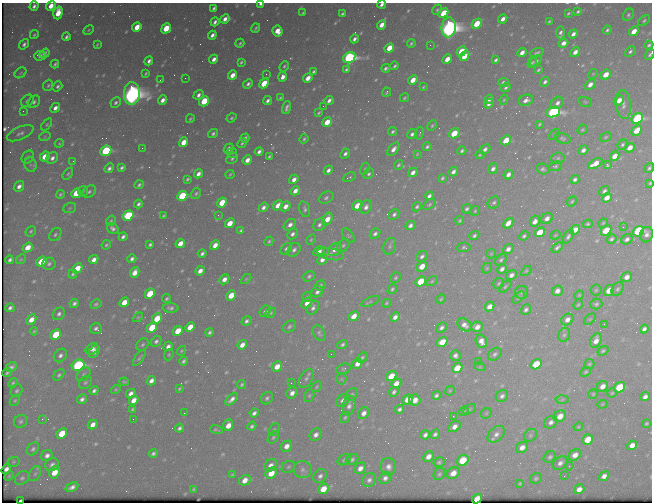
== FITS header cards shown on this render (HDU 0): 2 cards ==
NAXIS1  =                  650 / Width of table row in bytes
NAXIS2  =                  500 / Number of rows in table

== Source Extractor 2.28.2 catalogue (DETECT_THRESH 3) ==
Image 650 x 500 px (HDU 0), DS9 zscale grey, 1 PNG px = 1 image px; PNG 654 x 504 px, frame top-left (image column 1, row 500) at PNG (2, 3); each listed source drawn as its Kron ellipse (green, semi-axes under 4 px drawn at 4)
Background 465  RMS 2.4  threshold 7.3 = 3 sigma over >= 5 px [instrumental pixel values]
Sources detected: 601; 1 with non-positive FLUX_AUTO (blend fragments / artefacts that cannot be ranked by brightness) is neither listed nor drawn; of the other 600, the 500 brightest by FLUX_AUTO listed and drawn (100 fainter detections omitted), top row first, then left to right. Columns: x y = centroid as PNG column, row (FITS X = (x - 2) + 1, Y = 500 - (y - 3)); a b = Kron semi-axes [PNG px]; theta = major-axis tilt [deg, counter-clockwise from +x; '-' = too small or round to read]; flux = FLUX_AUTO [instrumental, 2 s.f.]
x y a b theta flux
261 4 4 3 - 690
382 4 4 3 - 610
34 6 5 3 - 520
51 6 5 4 - 2100
214 8 4 3 - 370
437 10 5 3 - 240
578 11 4 3 - 280
58 13 6 4 73 3700
303 13 4 2 - 220
443 13 5 4 - 5100
568 13 4 2 - 210
342 14 4 3 - 310
628 15 6 5 - 350
225 19 5 3 - 980
503 19 5 3 - 1100
644 20 7 4 40 310
549 21 3 2 - 190
215 22 4 3 - 530
477 24 5 4 - 5200
382 25 5 4 - 1900
137 27 5 4 - 2900
449 27 10 7 83 130000
166 28 5 4 - 6400
256 28 5 3 - 270
89 30 5 4 - 210
607 30 4 3 - 330
277 31 5 5 - 2300
634 31 5 4 - 2200
561 33 6 3 89 520
573 34 5 4 - 810
34 35 5 3 - 230
212 35 4 3 - 700
66 37 4 3 - 410
354 39 4 3 - 560
240 43 5 3 - 220
411 43 4 4 - 270
563 43 5 4 - 950
24 44 6 4 50 480
97 45 4 2 - 200
430 45 2 2 - 310
649 45 4 3 - 320
389 48 5 4 - 3300
461 51 5 4 - 4100
630 51 6 4 43 420
575 52 5 4 - 1100
44 53 5 4 - 670
522 53 5 4 - 1100
537 53 7 3 21 320
650 54 6 4 60 340
40 56 6 4 3 500
464 56 5 4 - 3100
349 58 6 5 - 44000
214 59 5 3 - 910
447 59 5 4 - 2000
496 60 4 3 - 360
149 61 4 3 - 560
536 61 7 4 43 410
241 62 4 3 - 260
532 62 6 4 57 320
55 64 4 3 - 300
284 66 5 3 - 270
395 66 4 3 - 290
386 68 5 3 - 440
346 69 4 3 - 290
538 70 4 3 - 250
313 72 4 3 - 330
21 73 6 4 39 230
146 73 4 3 - 220
266 74 2 2 - 290
593 74 5 4 - 180
232 75 5 4 - 1600
606 75 5 4 - 2400
283 77 5 4 - 1100
185 78 2 2 - 210
308 78 5 4 - 1600
160 80 3 2 - 190
413 80 5 4 - 2200
545 82 5 4 - 440
264 83 5 4 - 6900
504 83 5 3 - 370
248 84 5 3 - 470
590 84 6 4 41 1200
48 85 6 5 - 300
57 86 5 4 - 380
423 87 4 3 - 200
506 87 5 3 - 360
387 92 4 2 - 230
132 93 11 8 87 150000
199 95 5 3 - 680
280 98 3 3 - 200
404 98 5 3 - 240
489 99 5 3 - 580
163 100 5 3 - 960
329 100 4 3 - 600
504 100 5 4 - 200
526 100 7 5 24 900
619 100 6 4 44 1600
27 101 7 5 43 510
204 101 5 4 - 7300
268 101 4 3 - 520
34 102 7 5 47 490
585 102 7 5 -20 230
116 103 5 4 - 390
557 103 7 5 46 710
489 104 5 3 - 650
623 104 14 7 -84 1000
323 106 2 2 - 190
55 108 5 4 - 980
286 108 7 3 74 460
23 111 3 3 - 200
553 112 7 5 22 42000
319 113 4 2 - 210
231 118 5 4 - 260
637 118 6 5 - 25000
190 119 4 3 - 240
327 122 5 4 - 3200
539 124 4 2 - 220
47 125 7 4 54 270
432 126 5 3 - 230
582 130 5 4 - 230
637 130 6 4 45 3900
393 132 5 3 - 310
20 133 14 6 23 820
213 133 5 4 - 390
420 133 6 3 79 180
454 133 6 4 30 5100
412 134 5 4 - 510
554 134 6 3 36 190
45 136 6 4 20 190
606 137 6 4 28 240
245 138 5 3 - 420
562 138 8 5 -18 340
304 139 5 3 - 270
506 140 5 4 - 4000
183 142 5 4 - 2500
59 143 4 4 - 190
242 143 5 3 - 240
622 145 5 4 - 320
427 147 4 3 - 320
142 148 2 2 - 940
630 148 5 4 - 1500
229 149 5 4 - 850
393 149 8 4 53 960
485 149 6 3 40 620
583 150 5 4 - 760
106 151 6 5 - 19000
462 151 5 4 - 330
259 152 4 3 - 560
232 153 5 5 - 200
345 154 5 4 - 520
417 154 4 3 - 180
480 154 4 3 - 250
615 156 5 4 - 1700
28 157 7 5 47 490
45 157 5 4 - 4100
269 157 4 3 - 270
52 158 6 5 - 730
232 158 6 5 - 340
558 158 6 5 - 350
247 160 5 4 - 1300
73 161 3 2 - 230
595 163 8 4 31 2500
607 164 4 3 - 580
30 165 7 6 - 330
398 165 5 4 - 280
555 166 7 4 15 280
109 168 5 4 - 540
122 168 4 3 - 380
365 168 6 3 62 190
649 168 5 4 - 340
493 169 6 4 50 700
543 169 6 5 - 390
328 170 5 3 - 620
413 172 5 4 - 840
453 172 5 4 - 690
68 174 7 4 53 240
198 174 5 4 - 910
230 174 4 3 - 200
369 174 6 4 47 360
508 174 5 4 - 860
349 177 7 3 24 290
442 178 4 3 - 260
187 179 4 3 - 280
294 179 5 4 - 920
575 179 4 3 - 460
650 183 4 3 - 220
139 185 4 3 - 320
19 186 6 4 51 850
83 191 5 5 - 270
295 191 5 4 - 1100
604 191 6 4 37 480
89 192 7 5 36 460
76 193 5 4 - 4400
196 193 6 4 58 310
60 194 4 3 - 260
182 196 5 4 - 13000
429 196 4 4 - 560
326 198 8 5 29 420
607 198 5 4 - 1600
572 201 5 4 - 230
222 203 5 4 - 4600
494 203 6 5 - 410
138 204 4 3 - 420
429 204 7 4 37 240
278 205 5 4 - 1900
285 206 5 4 - 1200
357 206 5 4 - 3300
263 207 5 4 - 630
366 207 7 5 57 780
417 207 5 4 - 320
70 208 6 5 - 260
305 209 8 5 -73 430
467 209 5 4 - 370
475 211 5 4 - 220
394 214 6 4 45 450
218 215 3 2 - 190
128 216 6 5 - 14000
163 216 4 3 - 210
547 218 6 5 - 1000
327 219 7 4 57 2300
460 220 4 4 - 220
111 221 5 4 - 260
535 221 6 4 64 1300
230 223 5 4 - 2300
508 223 6 4 47 1800
603 223 5 3 - 180
588 224 5 4 - 280
290 225 7 5 40 830
319 225 7 5 52 520
410 225 5 4 - 640
623 227 2 2 - 440
113 228 6 5 - 570
575 230 5 4 - 2000
606 230 6 4 41 5800
31 231 5 4 - 290
241 231 4 4 - 300
638 231 6 5 - 23000
540 232 5 4 - 3700
292 234 6 4 43 580
375 234 6 4 45 550
55 235 7 5 52 390
555 235 5 4 - 200
646 235 8 6 69 810
348 236 8 4 -53 280
474 236 5 4 - 360
524 236 5 4 - 330
568 236 8 4 62 490
123 237 4 3 - 500
611 239 5 4 - 340
627 239 6 5 - 580
311 240 6 4 62 230
269 241 5 4 - 250
180 243 5 4 - 2100
106 245 5 4 - 270
150 245 4 3 - 310
215 245 5 4 - 1500
343 245 7 5 48 390
390 246 9 6 71 440
28 247 5 4 - 2400
464 247 6 4 4 280
557 247 6 3 41 440
286 249 6 4 45 470
335 249 7 5 42 1100
508 249 5 4 - 870
294 250 7 5 49 550
319 251 6 4 30 1800
202 254 4 3 - 420
331 254 14 5 -12 670
491 254 5 5 - 190
422 256 6 5 - 510
21 259 5 4 - 240
94 259 5 4 - 960
132 259 4 4 - 540
10 260 4 3 - 420
322 260 6 4 47 890
501 260 7 4 50 370
41 262 6 4 39 5000
49 264 6 6 - 460
422 266 5 4 - 2700
77 268 5 4 - 3500
487 268 6 4 48 230
502 269 5 4 - 670
200 271 5 4 - 1200
526 271 6 4 45 210
135 273 5 4 - 1400
73 274 5 4 - 290
511 275 6 4 35 820
309 276 6 4 38 360
627 277 5 4 - 1100
395 278 5 5 - 250
224 279 5 4 - 1100
246 279 6 3 45 190
432 281 6 4 30 240
420 282 5 4 - 5900
499 283 6 5 - 280
320 285 5 4 - 360
505 287 7 4 42 280
392 289 5 4 - 270
617 289 7 5 58 380
596 290 5 5 - 270
557 291 6 5 - 1000
609 291 6 4 55 2600
317 292 6 5 - 620
522 292 6 6 - 390
150 294 6 4 44 5500
231 295 5 4 - 3800
579 295 5 4 - 190
307 297 5 4 - 220
518 297 7 4 41 270
167 299 4 3 - 260
441 299 5 3 - 200
124 302 5 4 - 2400
370 302 10 3 23 250
74 303 4 3 - 450
307 303 6 4 45 1300
386 303 5 3 - 200
96 304 6 4 30 260
596 304 6 5 - 350
578 305 5 3 - 210
489 306 5 4 - 1400
10 308 5 3 - 470
171 308 8 5 -3 490
313 308 7 5 56 540
526 310 6 4 53 470
265 311 6 5 - 650
270 313 6 5 - 280
59 314 7 5 49 510
354 316 5 4 - 2200
138 317 6 3 44 190
395 317 5 4 - 890
157 318 5 4 - 4100
590 319 7 4 44 230
31 320 6 4 45 1600
567 320 6 5 - 1000
246 321 5 4 - 450
604 324 2 2 - 500
464 325 8 5 -35 900
290 326 7 5 35 390
152 327 6 4 43 6200
190 327 5 4 - 2800
477 327 6 5 - 1300
96 328 6 5 - 510
442 328 6 4 40 520
644 329 4 4 - 570
34 331 4 4 - 210
178 331 5 4 - 3400
209 332 4 3 - 400
319 333 8 5 -59 390
56 335 6 4 44 6200
564 335 7 5 72 400
156 341 6 4 43 420
481 341 7 5 -71 1200
596 341 8 5 65 1300
442 342 6 4 34 3800
342 344 5 4 - 370
142 345 7 5 45 330
242 345 5 4 - 1200
168 346 5 4 - 680
92 349 7 5 35 760
181 351 5 3 - 180
603 351 6 4 35 290
94 352 7 5 53 820
331 354 2 2 - 380
495 354 7 5 41 420
60 355 7 6 - 620
169 355 6 4 68 220
455 355 5 5 - 610
362 357 6 4 41 310
139 358 9 4 55 310
183 361 4 3 - 360
478 361 2 2 - 360
357 364 5 4 - 1400
536 364 6 4 35 6200
589 364 5 5 - 220
78 365 7 5 28 33000
11 367 6 4 29 560
277 367 6 4 44 2000
480 367 5 3 - 180
457 368 5 4 - 4200
343 369 7 5 17 290
586 372 5 4 - 260
7 373 5 2 - 270
83 374 8 5 43 400
59 375 6 4 45 330
391 376 5 4 - 4000
306 378 10 6 57 680
341 379 5 5 - 210
151 381 5 4 - 860
85 382 7 5 44 350
124 382 5 2 - 230
13 383 5 4 - 270
291 383 3 2 - 230
396 383 5 4 - 1500
242 384 5 3 - 250
603 386 6 5 - 1300
317 387 6 4 43 230
619 387 6 5 - 9700
179 388 4 3 - 210
116 390 5 3 - 190
17 391 7 5 55 370
94 391 5 3 - 460
450 391 5 4 - 190
394 392 5 4 - 430
131 393 5 4 - 820
292 393 6 5 - 1000
612 393 4 4 - 220
593 394 5 4 - 210
352 395 7 5 52 310
436 395 4 3 - 400
309 396 6 5 - 280
502 396 6 5 - 580
645 397 5 4 - 760
267 398 7 5 51 420
82 399 5 4 - 560
232 399 7 4 44 730
407 399 5 4 - 1900
134 400 5 4 - 1400
343 400 7 5 47 780
415 400 6 5 - 1700
562 400 6 4 3 300
15 401 6 4 49 220
602 404 5 3 - 180
349 406 10 6 77 730
133 409 4 3 - 260
399 409 5 4 - 480
470 409 7 4 33 250
464 411 5 4 - 180
184 413 2 2 - 190
254 413 5 4 - 540
364 413 6 5 - 990
486 413 6 4 46 230
453 416 3 3 - 240
560 416 6 5 - 2000
345 417 6 4 56 260
42 419 3 2 - 330
133 419 2 2 - 230
20 421 7 6 - 410
551 422 7 5 38 710
646 423 4 3 - 240
93 425 5 4 - 1100
228 425 6 5 - 2000
252 426 4 3 - 370
454 427 6 5 - 1100
578 427 5 4 - 180
180 428 5 3 - 450
274 429 7 5 62 270
216 430 6 2 -18 220
62 433 6 4 41 5000
435 434 5 4 - 460
496 434 10 6 42 890
316 435 6 5 - 820
425 435 5 4 - 640
530 435 7 6 - 410
273 437 7 5 50 300
588 440 6 5 - 3800
632 445 5 4 - 1400
286 446 6 5 - 1200
522 447 6 5 - 1200
33 449 7 5 49 410
153 453 4 3 - 380
575 455 6 5 - 1300
47 456 6 5 - 740
428 456 6 5 - 1300
550 457 7 5 36 360
352 459 6 5 - 380
344 460 7 4 35 320
463 460 6 5 - 5600
14 462 6 4 21 230
439 462 5 4 - 310
560 463 8 6 35 730
52 465 7 6 - 580
271 465 7 5 42 920
569 466 4 4 - 180
288 467 7 5 33 320
388 467 8 7 - 920
360 468 6 5 - 1100
6 469 5 4 - 810
303 470 9 8 - 810
54 472 6 5 - 2600
271 473 6 5 - 3000
453 473 7 5 35 1600
35 474 8 5 61 390
439 474 6 5 - 320
232 475 4 3 - 200
9 476 6 3 45 180
320 476 7 6 - 630
564 476 3 2 - 180
604 476 5 4 - 1000
22 478 8 6 42 420
385 478 6 5 - 630
536 478 6 5 - 290
245 480 6 5 - 1500
369 480 7 6 - 610
520 484 4 2 - 190
72 487 7 4 25 720
194 489 4 3 - 240
323 489 6 4 43 3000
579 489 5 4 - 1200
477 499 5 4 - 3500
20 501 3 2 - 320
At the frame edge (FLAGS 8, measured only in part): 8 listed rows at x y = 261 4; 382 4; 51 6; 649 45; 650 54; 649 168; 650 183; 20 501
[100 fainter detections neither listed nor drawn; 1 non-positive-flux detection neither listed nor drawn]